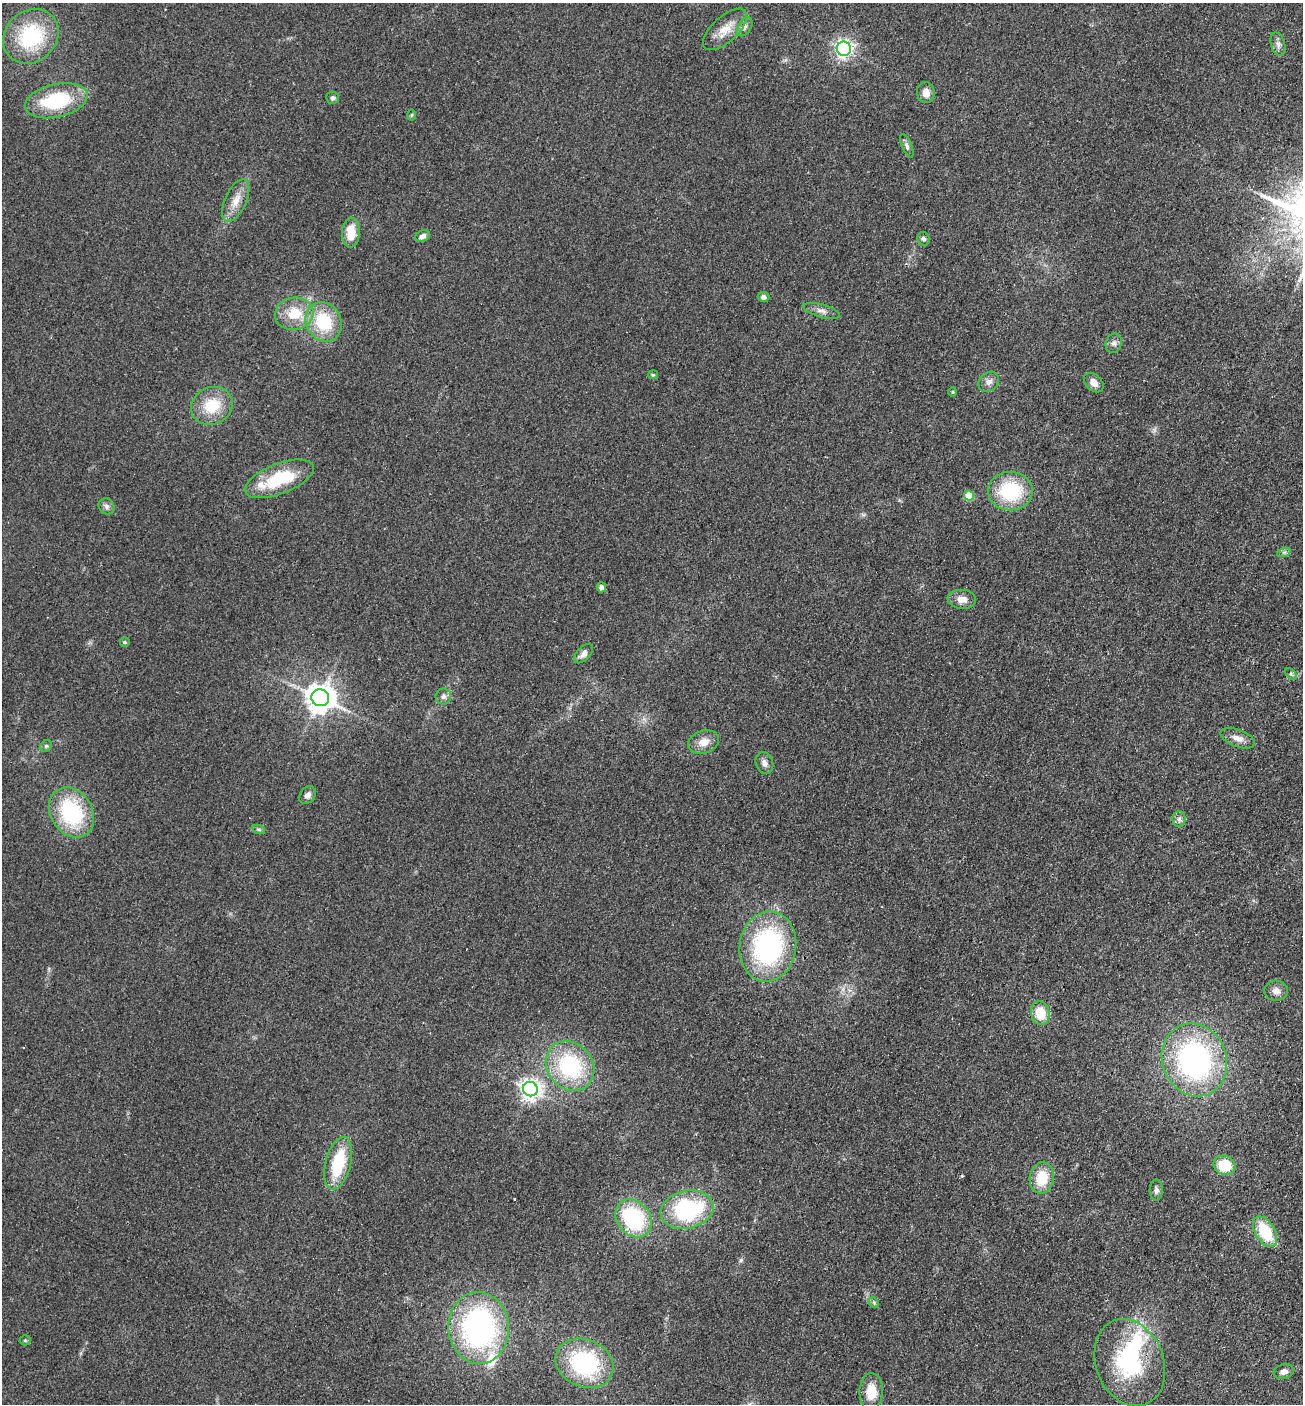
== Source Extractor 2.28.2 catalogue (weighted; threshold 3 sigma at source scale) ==
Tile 6 of 4 x 4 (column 2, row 2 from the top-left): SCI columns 1497-2797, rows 2832-4233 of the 5727 x 5663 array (HDU 1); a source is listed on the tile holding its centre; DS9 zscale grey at full resolution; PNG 1305 x 1406 px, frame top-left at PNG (2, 3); each listed source drawn as its Kron ellipse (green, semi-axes under 4 px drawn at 4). Shown black and unused: <1% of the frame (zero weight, under 2 of 3 exposures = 3% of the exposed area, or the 3 px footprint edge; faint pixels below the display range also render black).
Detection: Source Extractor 2.28.2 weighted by HDU 2 'WHT'; one run over the whole footprint, this tile lists its part. Background 0.111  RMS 0.0093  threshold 0.042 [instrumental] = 3 sigma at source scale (4.5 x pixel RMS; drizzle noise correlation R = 1.50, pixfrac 1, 0.05/0.05 arcsec/px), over >= 5 px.
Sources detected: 68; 1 inside a brighter object's white glare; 1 cosmic-ray / hot-pixel residue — neither listed nor drawn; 2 inside a brighter listed object's ellipse — not listed separately; the other 64 listed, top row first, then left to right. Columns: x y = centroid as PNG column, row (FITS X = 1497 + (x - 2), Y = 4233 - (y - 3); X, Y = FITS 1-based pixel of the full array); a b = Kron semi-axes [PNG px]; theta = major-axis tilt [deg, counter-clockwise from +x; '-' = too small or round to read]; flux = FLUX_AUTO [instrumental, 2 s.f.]
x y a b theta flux
745 27 10 6 59 3.3
725 29 27 13 42 16
31 36 30 25 42 69
1278 44 12 7 -74 4.2
844 49 7 7 - 340
926 93 10 9 - 7.3
333 98 6 6 - 2.9
56 101 32 16 13 63
411 115 6 4 89 1
907 146 12 5 -66 2.9
236 201 23 10 65 12
351 233 15 9 88 17
423 236 7 5 25 4.2
923 239 7 6 - 2.6
763 297 6 5 - 3.8
822 311 19 6 -15 5
294 314 19 16 9 24
324 322 20 17 -60 44
1114 343 10 8 70 3.4
653 375 5 4 - 1.1
989 382 11 9 44 4.8
1094 383 11 8 -44 6.5
953 392 4 4 - 0.98
212 406 21 18 27 30
279 479 36 15 21 48
1010 491 22 19 -1 58
969 496 5 5 - 22
106 506 8 7 - 3.3
1284 552 7 4 18 1.8
601 587 5 4 - 4.9
962 599 14 9 -6 7.9
124 642 5 5 - 1.1
584 654 12 6 47 5.3
1291 674 7 4 -45 1.5
443 696 8 8 - 3.6
320 698 9 8 - 1300
1237 738 18 8 -20 7.5
703 742 16 11 18 10
46 746 6 5 - 1.7
764 763 11 8 -69 4.7
308 795 10 7 54 4.2
71 812 26 20 -57 78
1179 819 8 6 88 3.2
259 830 6 4 -19 1.5
768 946 35 28 82 150
1276 991 12 10 -4 6
1040 1013 12 9 -77 20
1194 1060 37 32 -68 210
570 1066 26 22 -48 80
530 1089 7 7 - 550
338 1163 27 12 76 45
1224 1165 11 9 -20 28
1042 1178 16 12 80 25
1156 1190 10 6 90 3.3
687 1210 27 19 13 96
634 1218 20 16 -51 82
1265 1232 17 9 -58 40
874 1303 6 4 -47 1.4
479 1328 36 30 -86 210
25 1340 5 5 - 1.1
584 1363 30 23 -24 98
1130 1363 45 34 -69 99
1284 1372 10 7 15 4.4
871 1392 18 12 88 19
Overlapping masked pixels (flux is a lower limit): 1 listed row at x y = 1130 1363
Unlisted compact peaks at least as high as the median listed source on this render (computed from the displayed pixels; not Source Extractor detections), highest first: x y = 741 1260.